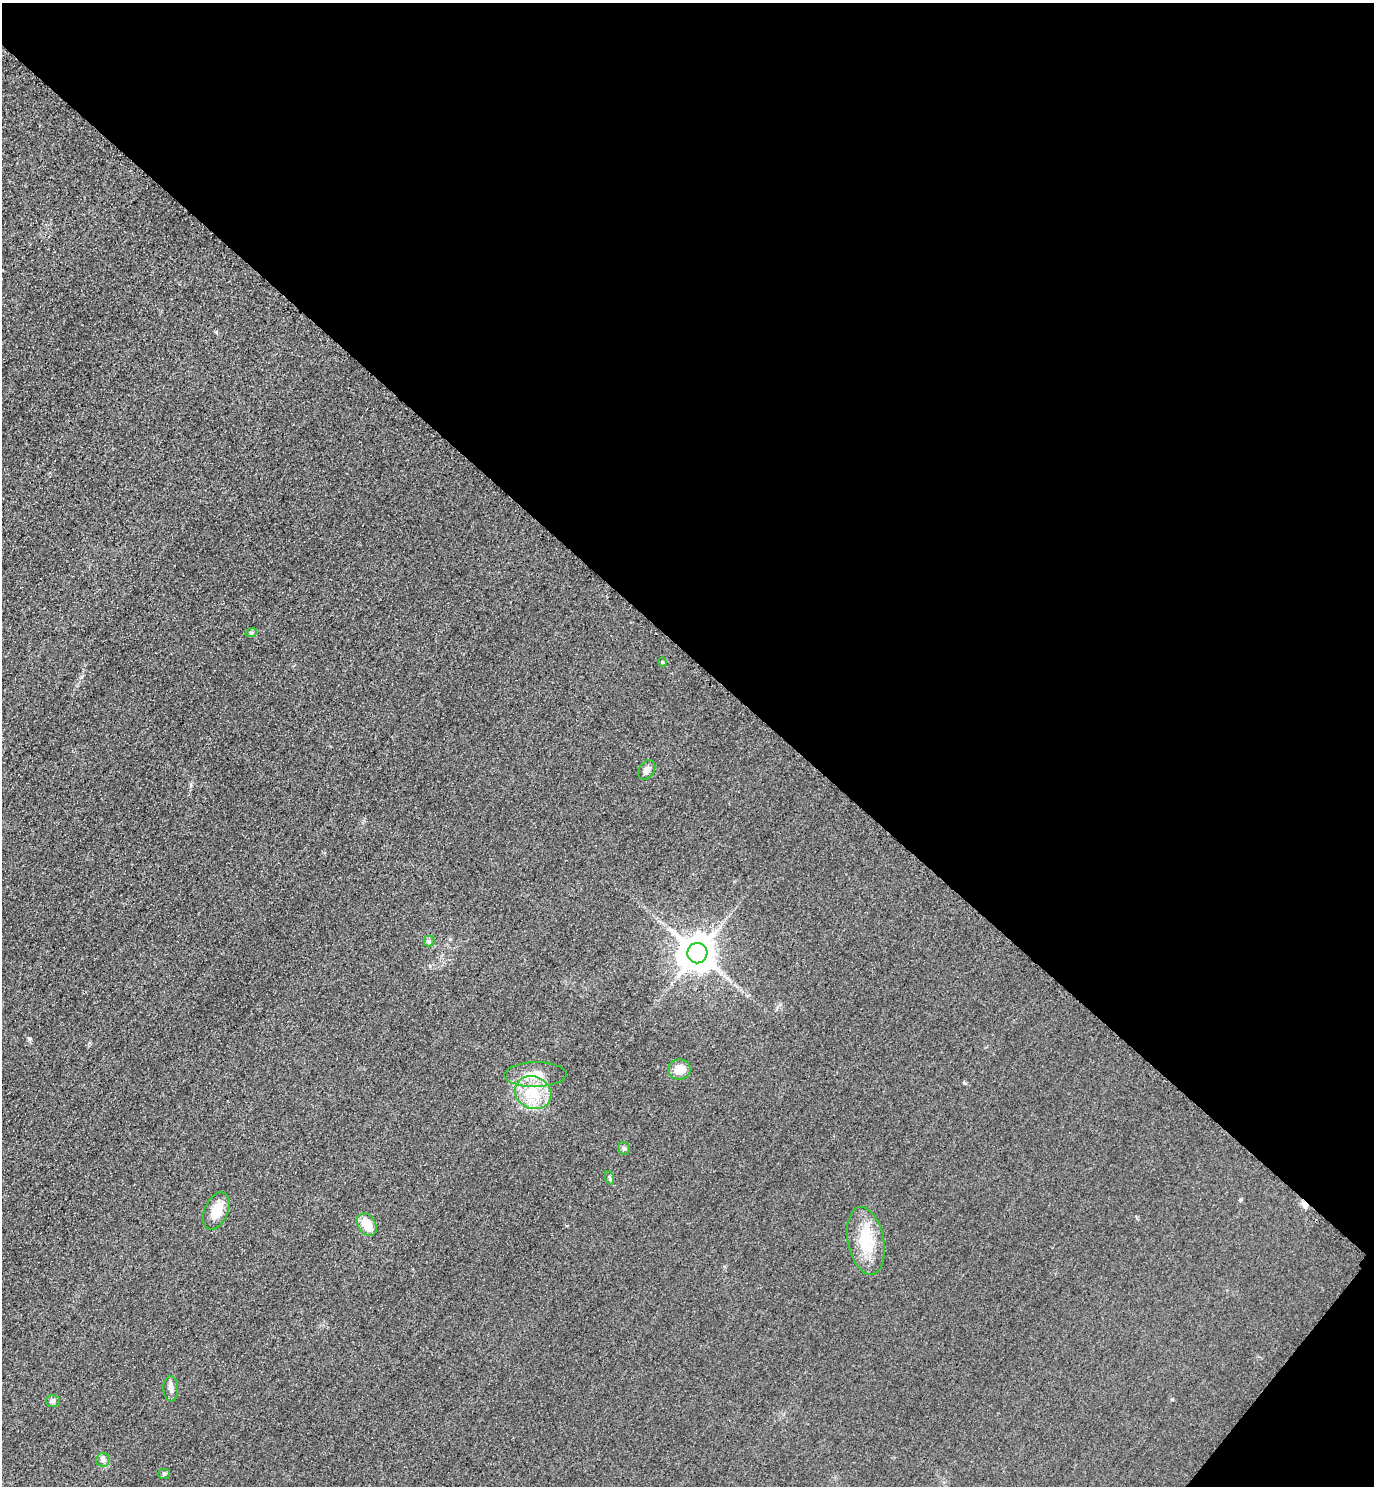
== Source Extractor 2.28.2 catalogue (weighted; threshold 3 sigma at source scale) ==
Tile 8 of 4 x 4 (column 4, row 2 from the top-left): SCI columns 4443-5814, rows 2998-4481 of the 5996 x 5993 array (HDU 1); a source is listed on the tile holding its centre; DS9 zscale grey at full resolution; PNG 1376 x 1488 px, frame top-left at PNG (2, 3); each listed source drawn as its Kron ellipse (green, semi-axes under 4 px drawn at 4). Shown black and unused: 45% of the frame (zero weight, under 3 of 4 exposures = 3% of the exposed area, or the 3 px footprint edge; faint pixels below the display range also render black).
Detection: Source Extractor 2.28.2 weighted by HDU 2 'WHT'; one run over the whole footprint, this tile lists its part. Background 0.0504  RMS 0.017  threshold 0.0749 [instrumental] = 3 sigma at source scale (4.5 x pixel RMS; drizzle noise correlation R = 1.50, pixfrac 1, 0.05/0.05 arcsec/px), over >= 5 px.
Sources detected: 18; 1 cosmic-ray / hot-pixel residue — neither listed nor drawn; the other 17 listed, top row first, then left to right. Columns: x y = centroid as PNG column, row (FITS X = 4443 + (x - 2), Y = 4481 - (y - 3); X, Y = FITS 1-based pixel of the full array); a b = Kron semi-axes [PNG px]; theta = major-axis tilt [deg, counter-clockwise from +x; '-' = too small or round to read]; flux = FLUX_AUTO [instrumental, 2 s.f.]
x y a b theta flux
251 633 6 3 18 2
662 662 4 4 - 1.8
647 770 10 7 54 9.1
429 941 5 5 - 3
697 953 10 10 - 4200
679 1069 11 10 - 21
535 1075 31 12 1 35
533 1093 18 16 -24 50
624 1148 7 6 - 3.8
610 1178 7 4 -70 2.3
216 1211 19 11 66 30
367 1225 12 8 -56 26
866 1241 34 18 -79 65
171 1389 12 7 -88 7.5
53 1401 7 6 - 3.8
103 1460 7 6 - 5.1
164 1474 5 5 - 2.5
Unlisted compact peaks at least as high as the median listed source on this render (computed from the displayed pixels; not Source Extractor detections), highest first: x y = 29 1039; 1172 1399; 1240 1200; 964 1083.